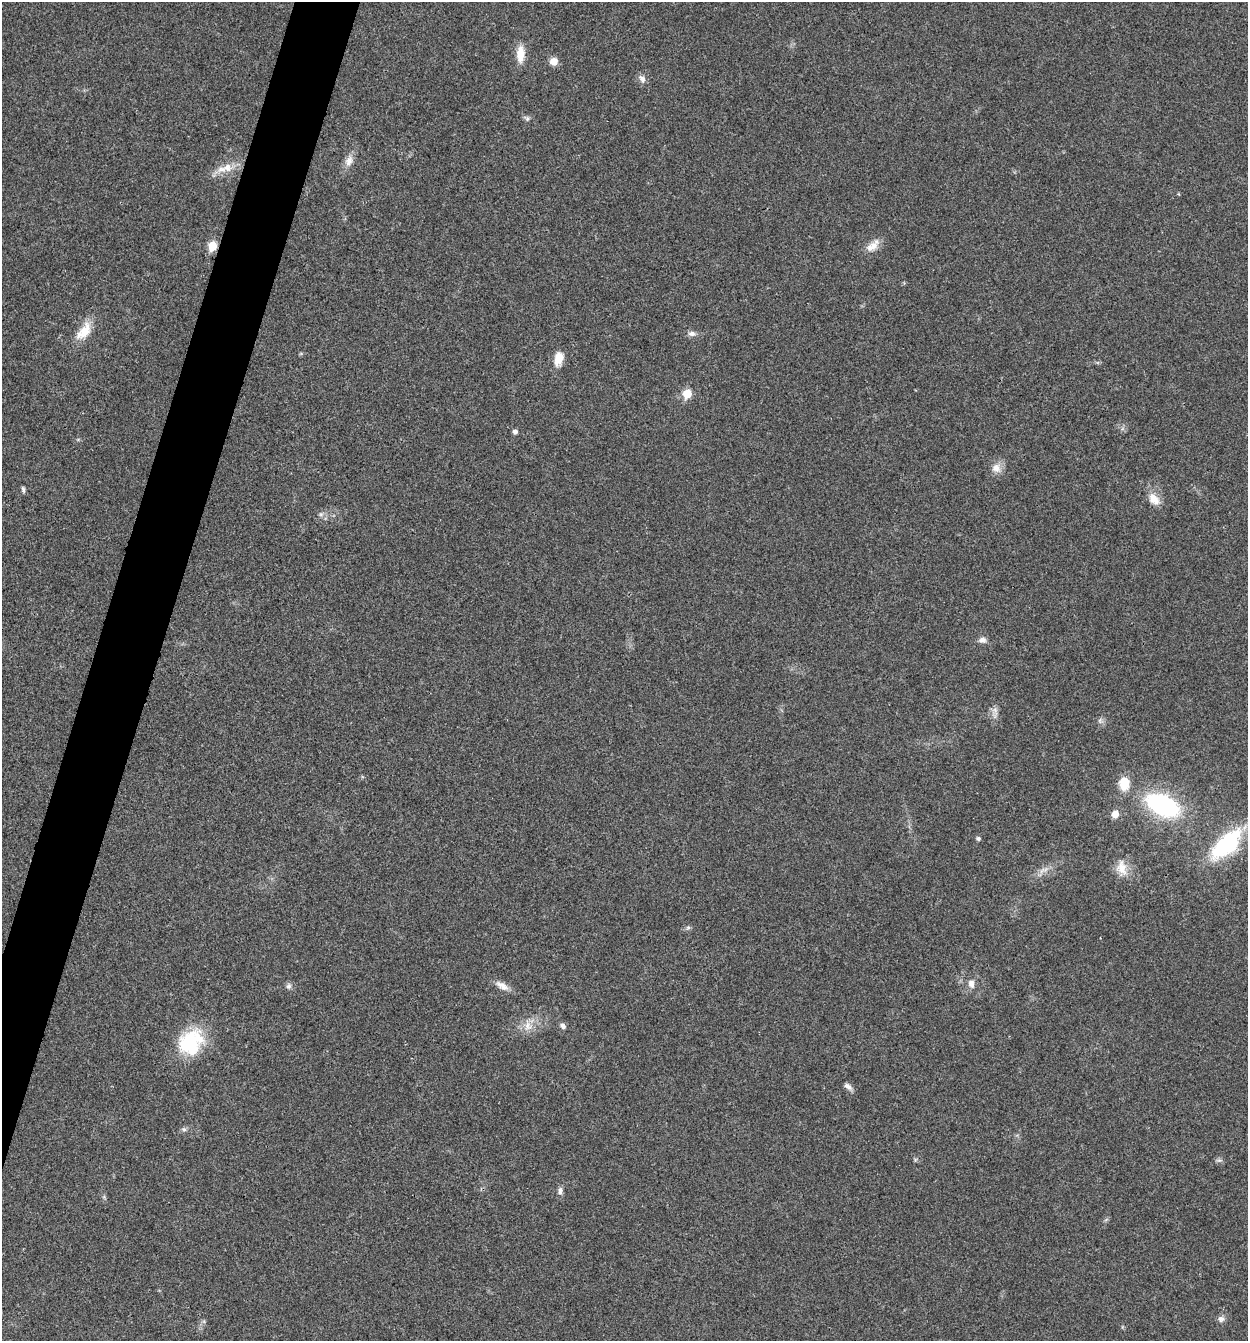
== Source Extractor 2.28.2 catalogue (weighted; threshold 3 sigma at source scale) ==
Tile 7 of 4 x 4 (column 3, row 2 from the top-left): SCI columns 2756-4001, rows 2682-4020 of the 5381 x 5366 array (HDU 1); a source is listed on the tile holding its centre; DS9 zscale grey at full resolution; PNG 1250 x 1343 px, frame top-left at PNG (2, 2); no overlay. Shown black and unused: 4% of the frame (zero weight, under 3 of 4 exposures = <1% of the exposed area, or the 3 px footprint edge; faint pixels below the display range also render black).
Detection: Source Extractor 2.28.2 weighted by HDU 2 'WHT'; one run over the whole footprint, this tile lists its part. Background 0.025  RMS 0.0045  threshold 0.0202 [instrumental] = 3 sigma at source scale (4.5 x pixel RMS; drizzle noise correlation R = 1.50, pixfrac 1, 0.05/0.05 arcsec/px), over >= 5 px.
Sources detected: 37; all 37 listed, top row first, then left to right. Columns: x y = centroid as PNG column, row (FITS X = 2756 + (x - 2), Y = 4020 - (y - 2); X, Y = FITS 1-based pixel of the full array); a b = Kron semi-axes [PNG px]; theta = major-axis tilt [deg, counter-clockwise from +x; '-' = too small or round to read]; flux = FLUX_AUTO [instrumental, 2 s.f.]
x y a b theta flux
520 54 20 9 89 6.4
554 61 9 8 - 3.6
642 79 11 7 -48 2
527 119 8 5 -37 1.1
349 161 15 10 68 3.6
227 167 13 13 - 5.1
212 246 6 5 - 14
872 246 20 10 35 4.7
84 331 28 14 51 8.8
692 334 10 7 5 1.8
559 358 15 10 73 6.1
687 394 6 5 - 13
515 432 5 5 - 1.7
996 468 12 11 - 3.9
23 489 9 4 -77 0.88
1154 499 18 12 -46 5.1
321 514 7 4 18 0.88
983 640 10 8 -6 1.9
995 710 7 4 -72 1.4
1124 783 16 12 -86 8.1
1162 805 30 16 -26 60
1115 814 6 5 - 5.9
978 838 5 4 - 1.1
1227 844 43 19 44 39
1122 868 21 13 -79 6.5
1043 870 16 5 26 2.6
688 927 6 4 2 0.83
971 983 10 7 -77 2.7
289 986 8 6 63 1.3
502 986 19 8 -32 3.6
528 1026 13 9 -86 3.9
563 1026 7 6 - 1.7
191 1042 33 26 50 27
848 1086 11 6 -38 2
184 1129 6 5 - 0.95
560 1191 11 6 86 1.7
1221 1319 8 8 - 1.7
Overlapping masked pixels (flux is a lower limit): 1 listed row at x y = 212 246
Isophote crosses this tile's border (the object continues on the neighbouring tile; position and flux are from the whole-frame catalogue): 1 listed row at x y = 1227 844